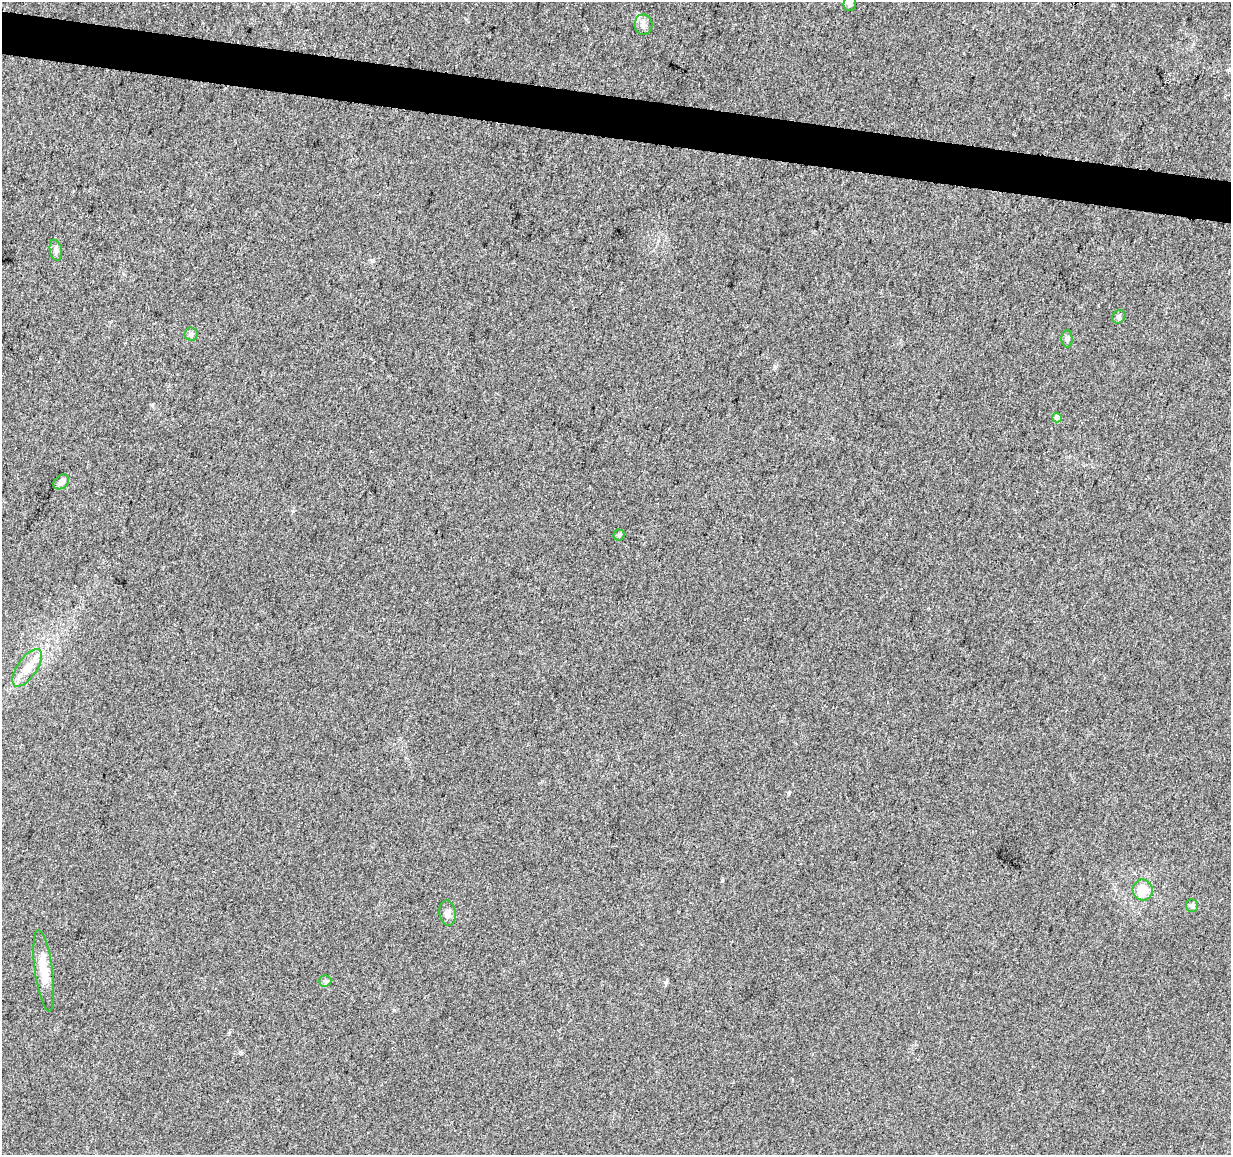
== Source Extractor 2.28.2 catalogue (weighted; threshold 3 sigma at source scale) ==
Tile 11 of 4 x 4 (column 3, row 3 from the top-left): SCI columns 2468-3696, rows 1443-2595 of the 4926 x 5130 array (HDU 1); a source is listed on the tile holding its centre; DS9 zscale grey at full resolution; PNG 1233 x 1157 px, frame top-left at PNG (2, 2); each listed source drawn as its Kron ellipse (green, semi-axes under 4 px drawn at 4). Shown black and unused: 4% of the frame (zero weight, under 3 of 5 exposures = <1% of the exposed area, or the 3 px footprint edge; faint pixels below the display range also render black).
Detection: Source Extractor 2.28.2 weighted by HDU 2 'WHT'; one run over the whole footprint, this tile lists its part. Background 0.0271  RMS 0.0046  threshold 0.0207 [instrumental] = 3 sigma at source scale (4.5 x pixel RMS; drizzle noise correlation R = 1.50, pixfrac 1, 0.0396/0.0396 arcsec/px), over >= 5 px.
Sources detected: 16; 1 inside a brighter listed object's ellipse — not listed separately; the other 15 listed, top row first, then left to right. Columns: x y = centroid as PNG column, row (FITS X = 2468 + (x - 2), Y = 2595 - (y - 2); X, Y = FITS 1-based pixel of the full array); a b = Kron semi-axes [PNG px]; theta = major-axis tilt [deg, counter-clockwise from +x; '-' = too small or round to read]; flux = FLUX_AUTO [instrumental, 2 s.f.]
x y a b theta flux
850 3 8 6 79 1.6
643 25 10 9 - 2.1
56 250 10 6 -78 1.6
1119 317 7 6 - 1
191 334 6 6 - 1.1
1067 339 8 5 -89 1.2
1057 418 5 4 - 3.3
61 482 9 6 40 2.3
619 535 5 5 - 0.7
27 668 22 9 56 6.5
1143 890 10 10 - 9.2
1192 905 6 5 - 0.88
447 913 12 8 -82 2.3
44 971 41 9 -82 8.4
325 981 6 6 - 0.99
Isophote crosses this tile's border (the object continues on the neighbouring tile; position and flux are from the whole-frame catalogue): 1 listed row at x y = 850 3
Unlisted compact peaks at least as high as the median listed source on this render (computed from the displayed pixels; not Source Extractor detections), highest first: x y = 722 881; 789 793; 373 261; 665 982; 293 511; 152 405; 394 1010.